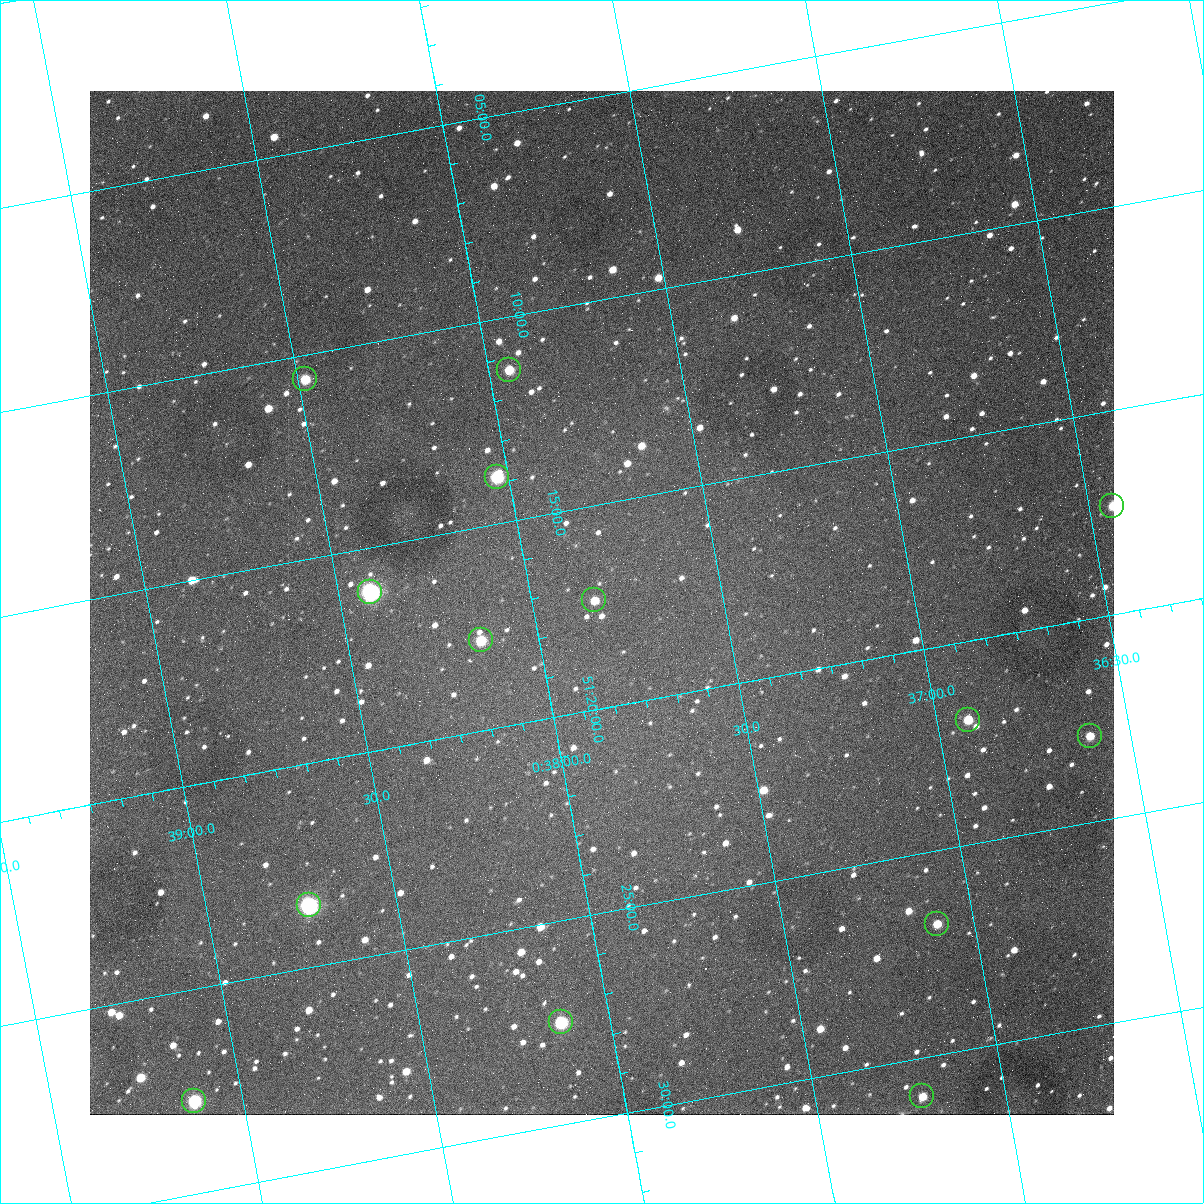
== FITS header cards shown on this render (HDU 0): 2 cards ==
NAXIS1  =                 1024
NAXIS2  =                 1024

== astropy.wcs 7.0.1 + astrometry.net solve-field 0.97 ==
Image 1024 x 1024 px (HDU 0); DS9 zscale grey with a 90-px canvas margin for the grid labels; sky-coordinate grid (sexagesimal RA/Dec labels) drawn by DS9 from the SOLVED WCS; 14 Tycho-2 reference stars matched to detected sources circled (green)
Header WCS: none
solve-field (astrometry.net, Tycho-2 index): SOLVED blind (the file carries no WCS)
Solved WCS: RA---TAN-SIP/DEC--TAN-SIP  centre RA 00:37:49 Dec +51:17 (9.45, +51.29 deg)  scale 1.49 arcsec/px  FOV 25.5' x 25.5'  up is -169 deg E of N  parity flipped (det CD > 0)
(file carries no celestial WCS; the grid is the blind solution)
Tycho-2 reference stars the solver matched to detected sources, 14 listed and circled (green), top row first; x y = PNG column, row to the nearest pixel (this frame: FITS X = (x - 90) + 1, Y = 1024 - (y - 91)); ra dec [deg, ICRS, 3 dp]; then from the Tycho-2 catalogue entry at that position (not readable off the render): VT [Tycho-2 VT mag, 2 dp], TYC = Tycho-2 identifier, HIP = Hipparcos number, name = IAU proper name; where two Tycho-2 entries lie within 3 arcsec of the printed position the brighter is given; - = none
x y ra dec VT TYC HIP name
509 370 9.486 +51.188 10.87 3261-2086-1 - -
305 379 9.620 +51.177 10.71 3261-2090-1 - -
497 477 9.507 +51.231 9.24 3261-2068-1 - -
1112 506 9.110 +51.289 10.95 3261-2033-1 - -
370 592 9.604 +51.268 7.70 3261-1879-1 3018 -
594 600 9.459 +51.289 11.04 3261-1703-1 - -
481 640 9.538 +51.296 10.24 3261-1493-1 - -
968 720 9.229 +51.365 11.03 3261-2198-1 - -
1090 736 9.152 +51.381 11.06 3261-1519-1 - -
309 905 9.683 +51.391 7.88 3261-1837-1 - -
937 924 9.274 +51.446 10.91 3261-1253-1 - -
561 1022 9.532 +51.458 9.03 3261-1423-1 - -
922 1096 9.305 +51.516 11.13 3261-2117-1 - -
194 1101 9.782 +51.462 9.45 3261-1155-1 - -